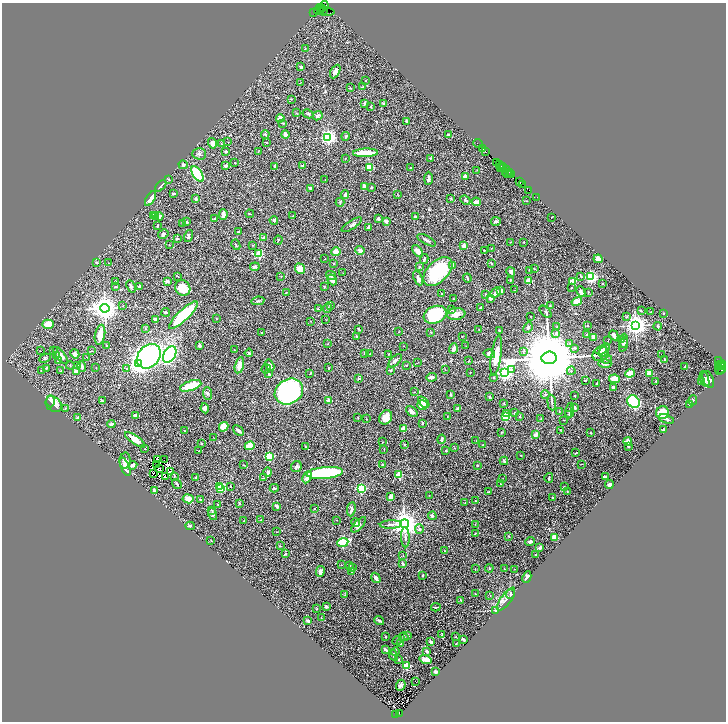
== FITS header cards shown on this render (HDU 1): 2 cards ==
NAXIS1  =                 1448
NAXIS2  =                 1439

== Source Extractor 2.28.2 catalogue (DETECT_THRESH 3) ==
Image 1448 x 1439 px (HDU 1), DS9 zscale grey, zoomed out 1/2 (1 PNG px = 2 x 2 image px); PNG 728 x 724 px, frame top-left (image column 1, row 1438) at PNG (2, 3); each listed source drawn as its Kron ellipse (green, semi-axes under 4 px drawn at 4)
Background 0.729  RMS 0.021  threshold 0.062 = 3 sigma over >= 5 px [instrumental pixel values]
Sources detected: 562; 70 cannot appear on this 1/2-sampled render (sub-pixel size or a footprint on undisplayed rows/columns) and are neither listed nor drawn; the other 492 listed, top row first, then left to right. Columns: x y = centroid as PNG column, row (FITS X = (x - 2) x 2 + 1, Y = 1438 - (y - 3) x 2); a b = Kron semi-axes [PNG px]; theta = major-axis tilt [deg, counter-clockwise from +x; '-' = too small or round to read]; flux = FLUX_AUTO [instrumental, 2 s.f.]
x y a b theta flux
324 5 4 2 - 85
319 9 6 2 63 140
323 9 2 2 - 730
321 10 3 2 - 38
323 11 2 1 - 300
314 12 2 1 - 21
326 12 9 3 -4 190
305 49 3 2 - 1.5
301 67 3 2 - 7.7
335 71 7 4 61 14
366 81 2 2 - 1.3
300 83 2 1 - 1.9
363 87 4 2 - 3
350 88 2 2 - 2.7
291 99 3 2 - 2
384 103 3 2 - 6.1
364 104 4 2 - 8.1
371 106 3 2 - 2.2
296 113 3 2 - 2.2
308 114 5 2 - 5.4
318 116 5 3 - 9
280 118 4 3 - 28
406 121 3 2 - 6.2
283 123 3 2 - 3.2
265 134 4 3 - 4.8
285 135 4 3 - 21
448 135 2 2 - 18
346 136 4 3 - 5.5
328 137 3 3 - 1300
228 142 2 1 - 1
212 143 5 4 - 19
267 143 4 2 - 1.7
221 144 3 2 - 2.1
478 144 5 1 - 36
483 149 2 1 - 17
486 151 3 2 - 67
226 152 3 3 - 5
258 152 2 2 - 1.2
366 153 12 3 2 98
199 154 7 5 -1 9.2
345 158 2 1 - 1.1
430 158 3 2 - 3
497 162 3 1 - 23
235 163 2 2 - 5.2
499 164 3 3 - 110
183 165 5 4 - 7.5
226 166 3 2 - 9.2
275 166 4 2 - 13
303 166 4 2 - 3.5
502 166 2 1 - 50
369 167 3 2 - 160
501 167 4 1 - 93
503 167 2 1 - 72
411 168 3 2 - 2.3
506 169 2 1 - 130
477 170 3 2 - 1.4
506 173 3 2 - 140
510 173 3 1 - 17
197 174 9 4 -57 290
508 174 2 1 - 63
512 175 3 1 - 83
465 176 2 2 - 57
428 178 7 3 88 15
169 180 3 2 - 1.9
325 180 2 1 - 1.2
519 181 4 1 - 49
522 184 4 2 - 59
161 186 7 2 45 6.7
365 186 4 3 - 20
372 187 3 2 - 3.4
310 189 3 2 - 6.2
529 190 2 2 - 56
173 194 4 2 - 7.8
398 194 3 2 - 1.4
345 195 4 3 - 5.2
537 197 2 1 - 15
451 198 3 2 - 2.9
150 199 8 4 59 27
196 199 2 2 - 20
465 200 5 3 - 6.1
526 201 3 2 - 2
340 202 4 3 - 5
476 202 4 3 - 21
223 214 5 3 - 15
250 214 4 2 - 3.1
153 216 4 3 - 27
156 216 4 3 - 13
159 216 4 4 - 11
293 216 2 2 - 4
415 217 3 3 - 5.2
552 217 2 1 - 1.4
215 218 4 3 - 3.1
378 219 3 3 - 6.3
274 220 4 3 - 6.2
386 221 4 4 - 13
496 221 5 4 - 6.2
186 222 3 2 - 2.2
182 223 3 2 - 1.8
352 225 12 3 32 9
157 226 4 2 - 4.4
369 227 3 3 - 11
238 232 3 3 - 6.6
163 234 5 4 - 7.2
188 236 6 3 73 6.7
264 238 4 3 - 5.5
177 239 2 2 - 14
278 240 4 2 - 2.3
426 240 10 3 -29 11
510 242 3 2 - 1.2
524 242 2 2 - 3.5
169 245 3 2 - 1.4
236 245 5 2 - 3.5
253 245 3 2 - 1.7
464 245 2 2 - 39
491 248 3 2 - 1.7
360 250 5 4 - 13
484 250 2 2 - 2.1
418 251 7 4 -50 24
336 252 5 3 - 35
259 254 3 3 - 210
325 259 2 1 - 1.5
424 259 5 3 - 6.6
598 259 4 4 - 36
97 262 3 2 - 4.4
109 263 2 1 - 1.2
334 263 3 2 - 2.7
491 263 3 2 - 4.4
453 265 4 3 - 3.6
255 267 5 3 - 9.1
420 267 3 3 - 4.7
300 269 5 5 - 38
534 269 3 2 - 2.1
529 270 3 2 - 1.5
438 271 17 10 44 260
511 272 5 4 - 8.8
343 273 2 2 - 1.5
331 275 5 3 - 8.4
178 276 3 2 - 2.1
281 276 3 2 - 2.2
581 276 4 2 - 3.2
591 277 3 3 - 720
418 278 7 3 -65 14
467 278 4 3 - 4.3
332 280 6 4 -53 19
510 280 3 2 - 2.6
116 281 2 2 - 1.6
167 281 4 3 - 10
529 281 2 2 - 110
573 281 4 4 - 40
602 283 2 2 - 3.1
131 286 6 3 -66 7
139 286 4 4 - 5.1
115 287 3 2 - 5.5
324 287 2 2 - 2.2
183 288 8 7 - 63
572 288 2 2 - 2.7
514 290 2 2 - 1.2
500 291 3 3 - 13
581 292 6 3 -66 9.3
588 292 2 2 - 2
286 293 3 2 - 1.8
496 293 6 3 44 17
442 294 2 2 - 3.1
486 294 4 3 - 3
491 298 3 3 - 17
453 299 2 2 - 1.9
258 301 6 3 10 5.7
577 302 5 4 - 35
330 305 4 2 - 2.5
123 306 3 2 - 2.6
550 306 2 2 - 2.3
105 308 4 4 - 4900
327 308 4 3 - 6
481 308 2 2 - 6.7
318 309 3 2 - 2.2
452 310 4 2 - 4
641 311 2 2 - 3
166 312 4 2 - 5
545 312 7 2 -45 4
651 312 2 2 - 2.2
663 313 2 2 - 2.2
456 314 9 6 6 32
183 315 19 5 44 260
435 315 12 8 21 270
531 316 2 1 - 2
626 317 3 3 - 3.7
155 319 3 3 - 7.1
216 319 2 2 - 2.7
326 320 3 1 - 1.1
310 321 2 1 - 1.9
48 324 6 4 2 52
635 325 4 3 - 3100
557 326 2 2 - 1.5
587 326 2 2 - 1.9
658 326 4 3 - 4.4
528 327 5 3 - 6.8
145 329 2 2 - 1.9
359 329 3 2 - 4.1
479 330 2 2 - 1.4
499 330 2 2 - 2.3
398 332 2 2 - 4.2
431 332 3 2 - 2.2
262 333 2 2 - 3.8
556 333 4 3 - 7.8
100 335 10 5 79 39
587 335 3 3 - 4.1
614 335 5 3 - 18
356 336 2 2 - 3
462 337 2 1 - 1.2
593 338 3 2 - 17
621 339 3 2 - 3.6
608 341 2 1 - 1.3
623 341 7 4 86 9.2
328 344 2 1 - 5.1
570 344 3 3 - 2.9
623 344 7 3 74 6.8
106 346 2 2 - 3.8
200 346 3 3 - 11
404 346 2 1 - 1.2
466 346 2 1 - 0.81
575 348 4 3 - 3.8
453 349 5 3 - 12
234 350 2 2 - 1.7
601 350 6 3 23 6.2
604 350 7 4 62 11
41 351 2 1 - 31
53 351 3 2 - 2.3
91 351 3 2 - 2.2
523 352 4 2 - 3.4
249 353 4 3 - 3.8
364 353 3 1 - 2.9
75 354 5 4 - 15
370 354 3 2 - 1.5
389 354 2 2 - 1.6
489 354 6 4 -15 10
601 354 8 6 30 13
60 355 10 3 -51 33
170 355 9 5 61 590
662 355 2 1 - 0.99
56 356 3 2 - 2.2
149 356 13 10 47 920
496 356 20 5 82 58
86 357 3 2 - 1.8
45 358 6 3 26 5.5
549 358 7 6 - 67000
606 359 6 4 9 6.9
58 360 3 2 - 2.1
665 360 3 2 - 3.5
395 361 8 3 46 10
469 361 3 2 - 1.5
718 361 2 2 - 70
417 362 2 1 - 1.3
139 364 4 3 - 1700
605 364 6 3 -1 8.1
70 365 4 2 - 2.9
239 365 8 4 77 27
270 365 6 3 -59 17
407 365 2 2 - 1.5
720 365 4 2 - 96
77 366 3 3 - 8
82 366 5 4 - 14
685 366 2 2 - 3
723 366 2 1 - 73
718 367 2 1 - 27
46 368 3 3 - 3.1
96 368 2 1 - 1.6
127 368 3 3 - 4.7
329 368 2 2 - 2.6
721 368 8 3 67 460
266 369 5 3 - 3.9
512 369 4 3 - 5.3
390 370 3 2 - 4.4
445 370 3 2 - 1.3
721 370 3 2 - 170
41 371 3 2 - 2.3
61 371 3 2 - 1.9
571 371 4 3 - 5.2
76 372 4 4 - 27
470 372 2 1 - 1.3
504 373 4 3 - 1300
630 373 5 4 - 42
649 373 3 3 - 51
269 374 4 3 - 5.7
309 374 2 1 - 16
432 377 5 3 - 14
494 378 3 2 - 2.3
359 379 3 3 - 5
614 379 5 4 - 57
705 379 8 4 -71 14
708 379 9 5 -68 21
585 380 2 1 - 2.1
656 381 2 2 - 3.1
702 381 2 1 - 1.7
597 383 2 2 - 3.3
191 386 11 5 18 130
613 387 3 3 - 15
289 392 15 12 30 930
415 392 2 2 - 1.5
207 393 6 4 -85 6.2
545 394 4 3 - 4.4
451 395 4 2 - 4
575 395 2 1 - 2.7
490 397 3 3 - 2.8
328 400 2 2 - 50
693 400 5 2 - 3.2
50 401 6 3 -89 29
102 401 3 3 - 4.4
424 402 6 4 -47 31
552 402 8 2 -84 5.1
634 402 7 5 -40 420
54 404 9 7 -43 56
504 404 3 2 - 2.2
689 404 2 2 - 1.3
422 405 5 5 - 52
65 408 3 2 - 1.9
205 408 5 3 - 9.5
458 408 3 3 - 7.1
575 408 4 3 - 5.1
412 411 7 4 -42 14
570 411 8 3 80 5.5
515 412 3 2 - 3.4
559 412 4 2 - 2.4
506 413 3 2 - 36
663 413 6 6 - 67
569 414 4 3 - 4
136 415 2 2 - 43
386 417 7 6 - 37
447 417 2 1 - 1.1
505 417 3 2 - 190
520 417 2 2 - 2.5
78 418 4 3 - 10
358 418 3 2 - 2.2
367 419 3 2 - 1.9
541 419 3 2 - 2
666 419 8 3 -17 8.6
563 420 2 2 - 1.7
423 423 3 2 - 4.6
111 424 4 3 - 8
224 427 5 4 - 46
403 429 2 2 - 76
663 429 3 2 - 2.4
184 430 2 2 - 1.5
560 430 3 2 - 1.7
238 431 6 2 -42 9.8
501 432 4 2 - 2.4
590 433 3 2 - 1.9
536 434 3 2 - 27
213 437 3 2 - 1.9
441 439 5 2 - 9.8
135 440 12 4 -35 50
476 441 2 2 - 1.1
383 442 3 2 - 2.1
628 442 4 4 - 31
201 444 2 2 - 2.6
405 445 3 2 - 3.2
483 445 3 2 - 1.6
250 446 5 4 - 76
305 446 2 2 - 2.4
628 446 2 2 - 8.2
455 448 2 1 - 1.1
145 449 2 1 - 3.1
384 449 3 1 - 1.2
199 451 2 1 - 1.8
446 451 2 2 - 4.8
576 453 3 2 - 2.3
521 455 2 2 - 1.8
269 456 3 3 - 230
125 460 8 5 86 15
157 460 2 1 - 0.95
164 460 2 1 - 1.5
504 461 4 3 - 4.7
581 464 4 2 - 1.8
133 465 5 3 - 12
157 465 3 1 - 0.26
244 465 3 2 - 1.6
383 465 2 2 - 5
477 465 2 2 - 6.9
125 467 10 4 -67 22
296 467 6 5 - 9.1
160 468 2 1 - 2.2
170 471 3 1 - 2.1
268 472 5 4 - 10
153 473 3 1 - 1.5
325 473 18 6 5 380
399 474 2 2 - 110
174 476 4 2 - 2.3
165 477 2 1 - 1.7
307 477 6 3 64 42
605 477 3 2 - 11
196 478 4 3 - 6
264 478 3 2 - 2.3
502 478 2 2 - 1
549 478 5 2 - 3.9
177 484 5 2 - 5.4
500 484 2 2 - 1.7
609 484 4 3 - 7.7
230 486 3 2 - 1.5
220 487 3 2 - 170
564 487 2 2 - 2.4
221 488 3 2 - 210
274 488 4 3 - 6.2
361 488 3 3 - 420
154 491 4 2 - 10
488 492 3 2 - 1.9
567 492 4 2 - 2.8
429 495 2 1 - 0.86
390 496 4 2 - 22
553 498 2 2 - 4.5
188 499 5 4 - 25
200 499 2 2 - 9.8
475 501 2 2 - 4.5
239 503 2 2 - 3.8
465 503 3 2 - 2.3
218 504 3 2 - 2.4
277 506 4 3 - 7.6
314 509 3 2 - 2.1
351 509 7 3 82 12
211 510 2 2 - 3.3
213 514 6 3 -73 7.8
432 516 4 4 - 9
261 520 2 2 - 1.5
336 520 2 1 - 1.2
244 521 2 2 - 3.4
356 523 4 4 - 6.6
404 524 4 4 - 5600
475 524 3 2 - 1.3
359 525 9 4 47 12
391 525 11 2 2 9.4
190 526 4 3 - 5.3
419 529 4 3 - 6.3
276 532 2 2 - 1.5
475 533 2 2 - 2
509 536 2 2 - 2.6
405 537 10 3 -88 9.1
555 537 3 3 - 36
211 540 2 2 - 1.8
530 541 5 3 - 12
343 542 5 3 - 290
280 546 3 2 - 1.2
539 548 3 2 - 11
445 551 2 1 - 1.1
285 554 2 2 - 3.5
536 555 2 2 - 2.9
403 556 2 2 - 1.9
403 564 2 2 - 26
341 565 2 2 - 1.7
350 565 2 2 - 2.8
352 568 3 2 - 2.8
489 568 4 2 - 2.4
475 569 3 2 - 1.5
505 569 3 2 - 2.5
515 569 2 2 - 1.5
320 572 5 3 - 19
352 572 2 2 - 1.9
423 575 3 2 - 3.8
527 577 6 3 63 7.8
376 578 5 3 - 13
475 594 3 2 - 1.9
510 594 5 3 - 4
345 595 3 2 - 2.3
490 595 3 2 - 2.3
506 599 13 5 54 16
461 600 3 2 - 2.6
326 607 3 3 - 4
436 607 5 2 - 4.4
317 609 2 2 - 2.2
496 610 4 2 - 3.4
321 618 2 2 - 1.6
379 620 5 2 - 6.7
308 621 3 2 - 16
442 635 4 2 - 6
408 636 3 3 - 4.3
385 637 2 2 - 2.7
404 637 4 3 - 4.7
455 637 3 2 - 1.5
397 640 5 2 - 4.8
463 640 4 2 - 6.3
431 642 3 2 - 9.7
456 643 2 2 - 1.9
400 644 3 2 - 6
386 650 4 3 - 8.8
427 651 3 2 - 10
395 652 4 2 - 2.7
393 655 6 3 -61 8.1
399 660 3 2 - 3.2
426 660 6 4 -16 25
407 665 3 2 - 160
435 672 2 2 - 22
416 681 2 1 - 1.2
401 685 6 4 68 8.6
396 714 3 2 - 180
400 714 2 1 - 87
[70 sub-pixel or undisplayed-footprint detections neither listed nor drawn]